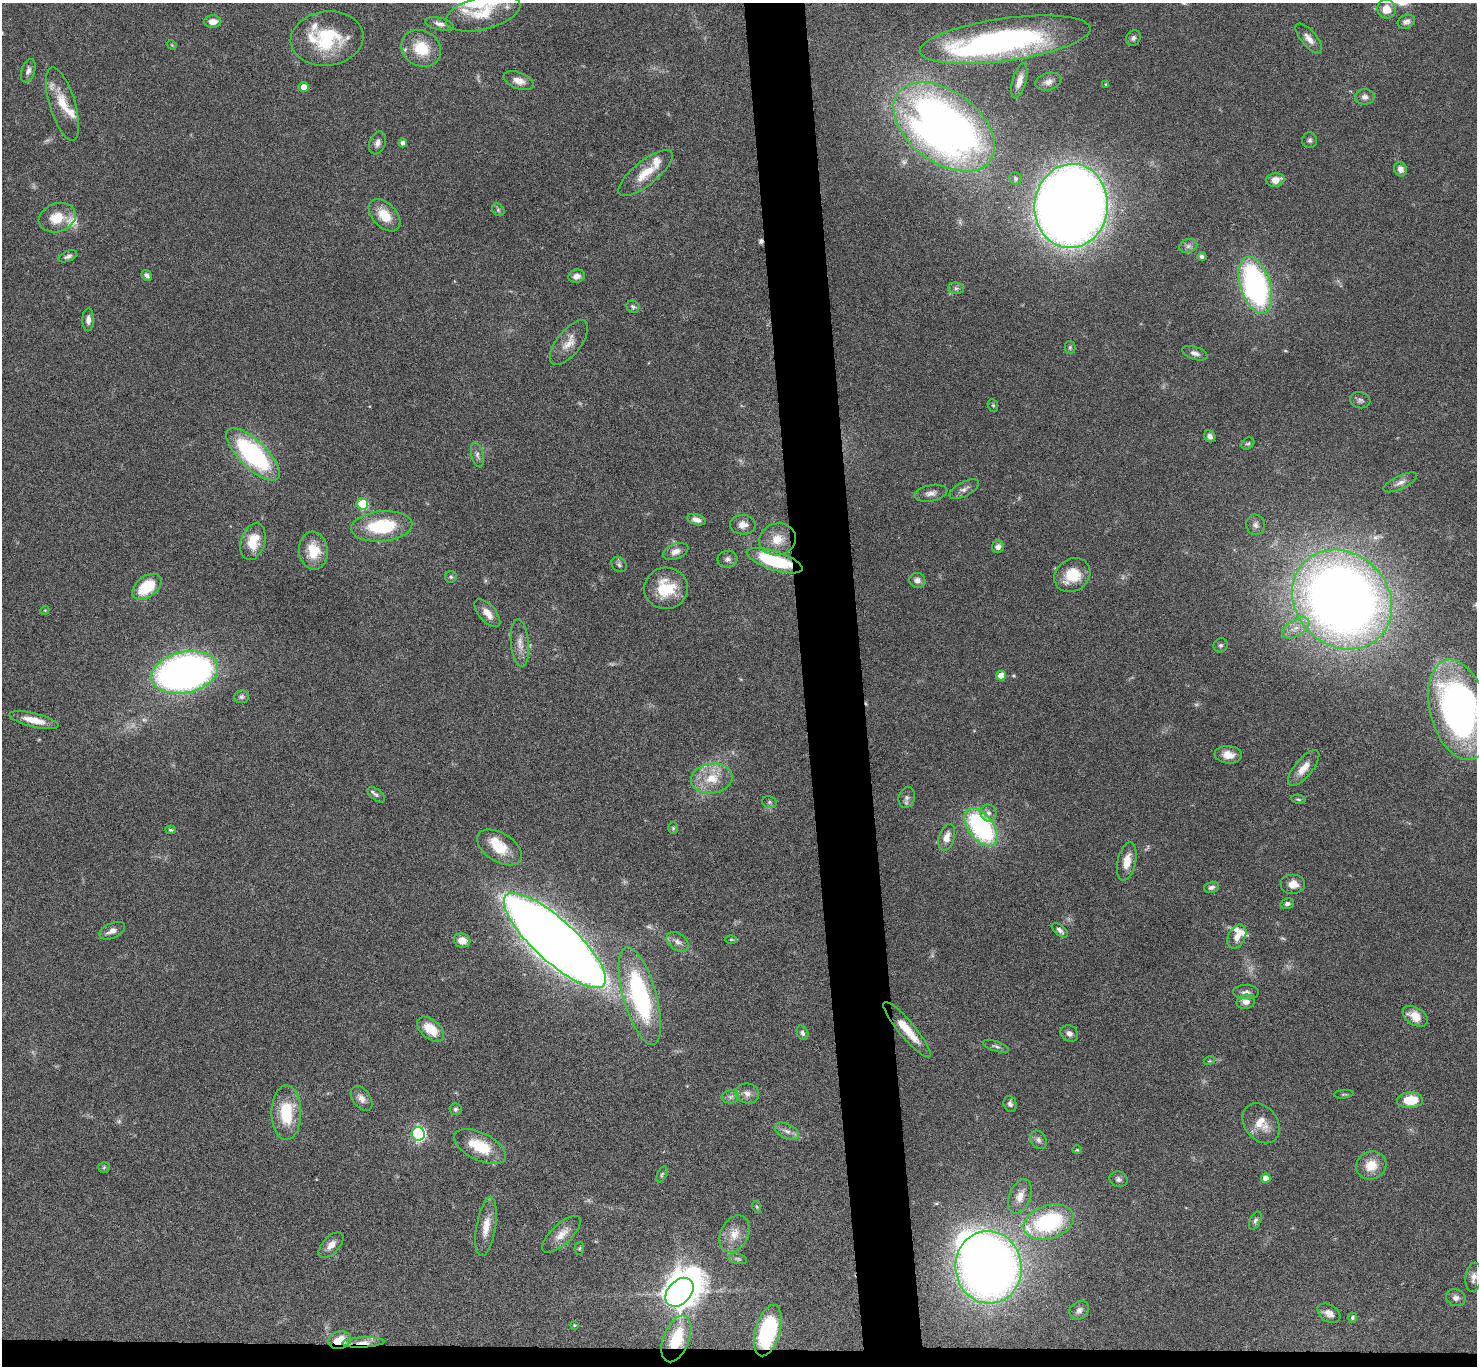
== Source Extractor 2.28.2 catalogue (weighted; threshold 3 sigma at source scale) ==
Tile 8 of 3 x 3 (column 2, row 3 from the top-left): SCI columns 1478-2952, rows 182-1545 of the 4427 x 4397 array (HDU 1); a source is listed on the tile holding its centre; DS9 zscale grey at full resolution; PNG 1479 x 1368 px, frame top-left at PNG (2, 3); each listed source drawn as its Kron ellipse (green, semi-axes under 4 px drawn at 4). Shown black and unused: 5% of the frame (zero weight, under 4 of 8 exposures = <1% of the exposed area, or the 3 px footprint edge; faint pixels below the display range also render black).
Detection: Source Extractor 2.28.2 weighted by HDU 2 'WHT'; one run over the whole footprint, this tile lists its part. Background 0.0434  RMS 0.0035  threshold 0.0145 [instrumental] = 3 sigma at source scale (4.09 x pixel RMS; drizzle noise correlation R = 1.36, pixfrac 0.8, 0.05/0.05 arcsec/px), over >= 5 px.
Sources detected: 176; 6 too faint to see at this stretch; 2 inside a brighter object's white glare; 1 cosmic-ray / hot-pixel residue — neither listed nor drawn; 11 inside a brighter listed object's ellipse — not listed separately; the other 156 listed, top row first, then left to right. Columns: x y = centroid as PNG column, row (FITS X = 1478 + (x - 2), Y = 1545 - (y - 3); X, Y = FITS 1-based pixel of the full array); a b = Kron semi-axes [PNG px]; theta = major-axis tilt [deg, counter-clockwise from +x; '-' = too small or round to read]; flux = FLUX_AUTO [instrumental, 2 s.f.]
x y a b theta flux
1387 9 9 9 - 4.6
483 13 38 16 14 9.6
213 22 8 6 0 2.5
1406 22 9 6 18 1.2
440 24 15 6 -15 1.7
1133 38 8 7 - 1.1
327 39 36 27 6 22
1309 39 19 7 -50 2.6
1005 40 86 21 8 110
172 45 5 4 - 0.32
421 48 21 17 -30 10
28 71 12 7 71 1.5
518 81 16 8 -21 3.1
1019 81 18 6 74 2.7
1048 82 13 8 17 1.9
1106 84 4 3 - 0.33
304 87 5 5 - 2.9
1365 97 10 7 -1 1.5
62 104 38 12 -73 7.6
944 127 57 35 -37 230
1309 140 8 7 - 0.96
377 143 12 8 68 1.7
403 143 4 4 - 1.5
1400 169 7 6 - 2
646 173 33 12 39 7.9
1015 178 6 6 - 0.69
1275 180 9 7 6 3
1071 206 42 36 84 670
498 210 7 5 -46 0.67
384 215 19 12 -46 6.7
57 218 19 14 19 7.1
1188 246 9 6 16 1.2
68 256 10 5 23 1
1202 257 4 4 - 1.1
147 275 6 4 -56 1
577 276 8 6 15 1.8
1255 285 29 15 -73 78
956 288 7 6 - 0.85
633 307 6 6 - 0.88
88 320 11 6 88 1.6
569 343 27 12 52 4.4
1070 347 6 5 - 0.53
1195 353 13 6 -18 1.6
1360 400 10 8 -15 1.2
993 405 6 5 - 0.56
1210 436 6 5 - 1.1
1248 443 7 5 33 0.63
253 454 35 14 -44 50
477 455 13 6 -77 1.3
1400 482 18 6 25 2
964 489 16 7 29 1.7
931 493 16 8 11 2
363 504 6 5 - 18
696 520 10 5 -16 1.8
743 525 13 9 -1 2.5
1256 525 10 9 - 1.4
382 526 31 15 5 19
777 539 18 16 11 6.2
253 542 19 12 73 8
998 547 6 6 - 1.5
313 551 19 14 -84 7.6
676 551 13 7 20 2.2
727 559 10 8 9 1.4
775 561 29 9 -18 25
619 565 8 6 -43 0.88
1072 575 19 16 35 9.4
451 577 6 6 - 0.67
917 580 8 7 - 1.7
147 587 16 10 38 13
666 588 22 21 - 12
1342 600 53 46 -44 420
45 610 5 3 - 0.28
487 613 17 8 -49 3.5
1296 628 15 8 31 3.1
520 643 24 9 -84 3.6
1221 645 7 6 - 0.79
185 672 34 20 12 180
1001 676 5 5 - 4.1
241 697 7 6 - 0.89
1459 710 51 29 -75 150
34 720 25 7 -14 5.3
1228 755 14 8 -6 3.3
1304 768 22 9 50 4.2
712 778 21 15 8 8.3
376 795 10 5 -38 0.85
907 798 10 8 76 1.2
1298 799 7 4 -8 0.46
769 802 7 6 - 0.77
988 813 8 8 - 1.5
981 827 22 12 -54 51
673 828 6 5 - 0.48
170 830 5 4 - 0.46
947 837 14 8 73 3.2
499 847 25 14 -32 9
1127 861 19 9 77 4.5
1293 884 12 10 0 3.4
1211 887 8 5 13 0.98
1287 904 7 5 13 0.9
1060 930 9 5 -41 1.1
112 931 14 7 23 2.3
1237 937 13 8 63 2.9
731 939 5 3 - 0.36
555 940 66 21 -43 850
462 941 8 7 - 3.7
678 942 12 8 -35 2
1246 992 13 7 -2 1.5
640 996 50 16 -74 51
1246 1002 9 7 11 2.2
1415 1016 14 8 -33 4.4
431 1029 16 9 -40 7.8
907 1030 35 8 -50 7.4
802 1033 7 5 -64 1
1069 1033 9 7 -40 1.6
996 1046 14 5 -18 0.96
1209 1061 5 3 - 0.35
747 1093 12 10 -9 2.1
1344 1094 10 3 5 0.46
731 1097 9 6 4 1.2
362 1098 14 8 -54 2.3
1410 1100 13 8 3 7.9
1010 1104 8 6 -76 1.2
455 1109 6 6 - 0.75
286 1113 27 15 90 14
1261 1123 22 16 -52 5.9
787 1131 13 7 -28 1.8
418 1134 7 6 - 74
1038 1140 10 7 -57 1.2
480 1147 28 13 -26 13
1077 1150 4 4 - 0.31
1371 1165 15 14 - 5.9
104 1167 5 5 - 0.5
662 1174 8 4 64 0.64
1266 1178 4 4 - 3.2
1118 1179 9 7 -20 1.1
1020 1196 18 10 68 3.3
757 1207 6 3 -71 0.39
1255 1221 9 5 63 0.92
1049 1222 26 16 17 35
486 1227 30 9 80 5.2
562 1234 24 10 43 4.1
734 1234 19 14 64 4.8
331 1245 16 8 47 2.5
579 1248 6 5 - 0.48
738 1259 9 5 -13 0.67
988 1267 36 33 -80 300
1474 1277 15 8 82 1.9
679 1292 16 11 47 600
1456 1298 10 8 -20 1.4
1079 1310 10 8 41 1.3
1329 1313 12 8 -32 2.2
1352 1317 5 4 - 0.54
574 1325 4 3 - 0.31
768 1331 26 12 74 32
676 1339 24 13 69 14
340 1340 11 8 16 6.1
363 1342 21 5 2 3.4
Overlapping masked pixels (flux is a lower limit): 5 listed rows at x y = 775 561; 768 1331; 676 1339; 340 1340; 363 1342
Isophote crosses this tile's border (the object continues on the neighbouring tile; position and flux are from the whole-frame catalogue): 1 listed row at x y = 1459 710